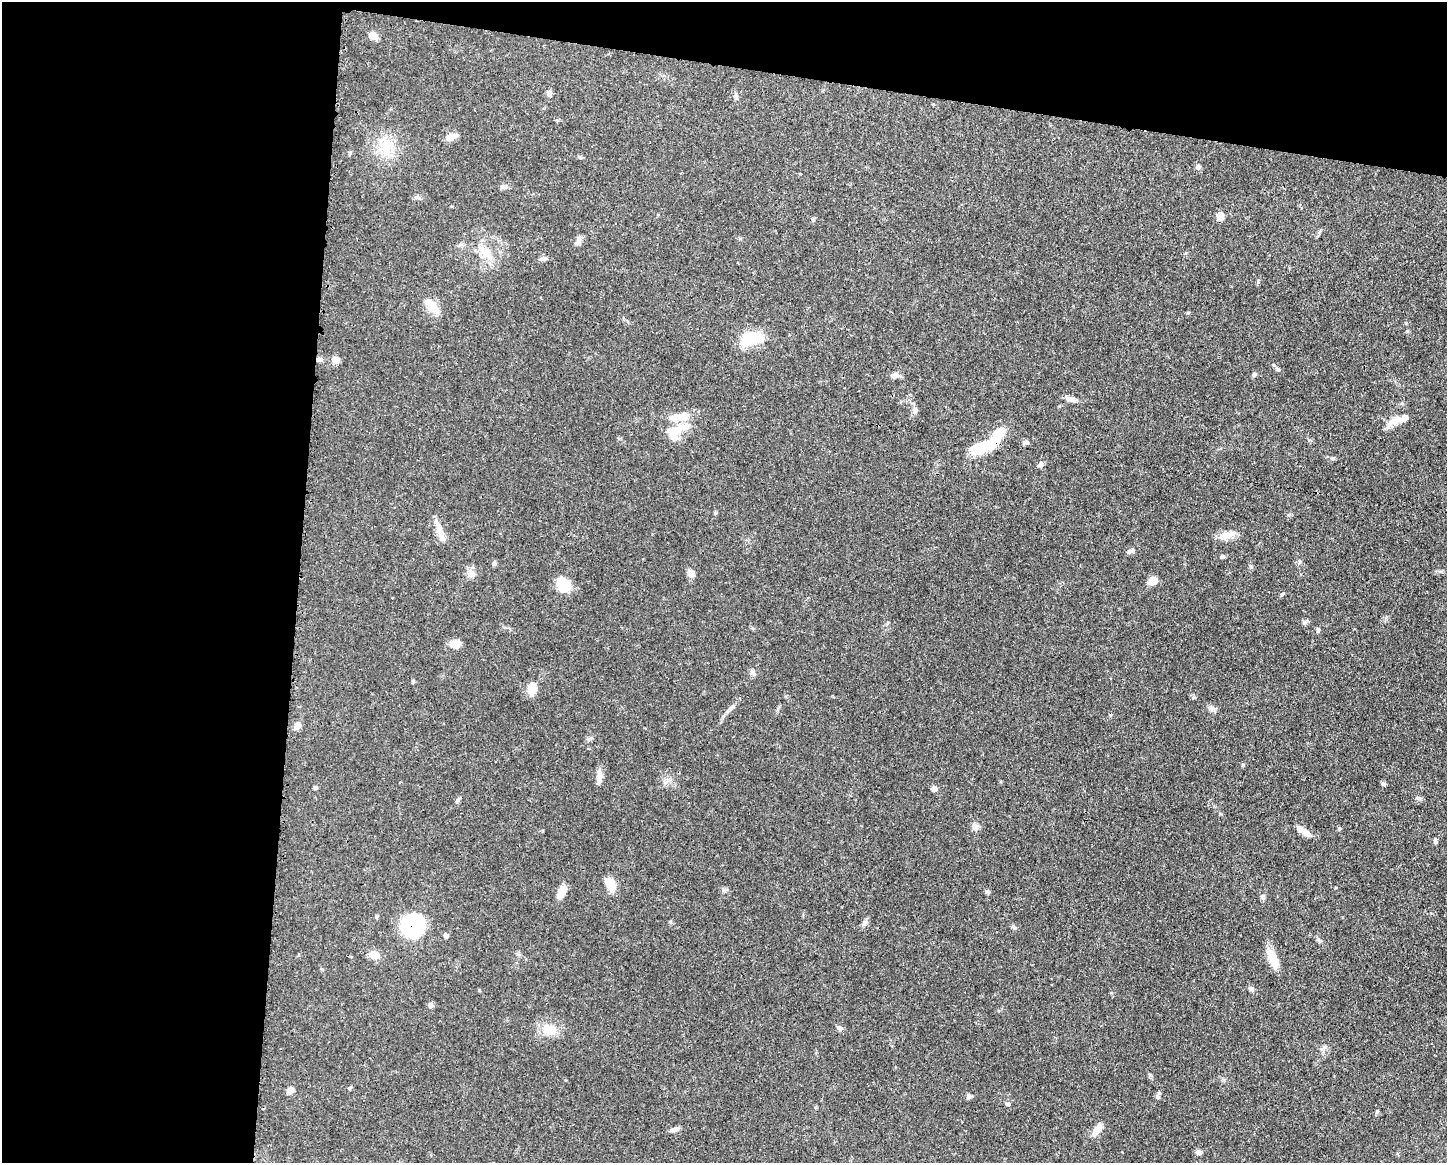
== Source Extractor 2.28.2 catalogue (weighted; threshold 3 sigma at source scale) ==
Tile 1 of 3 x 4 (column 1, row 1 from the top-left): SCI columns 116-1560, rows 3484-4644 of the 4680 x 4647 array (HDU 1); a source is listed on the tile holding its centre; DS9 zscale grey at full resolution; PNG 1449 x 1165 px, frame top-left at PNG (2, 2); no overlay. Shown black and unused: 26% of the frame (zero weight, under 3 of 4 exposures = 1% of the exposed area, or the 3 px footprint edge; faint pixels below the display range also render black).
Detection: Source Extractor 2.28.2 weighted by HDU 2 'WHT'; one run over the whole footprint, this tile lists its part. Background 0.0545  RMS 0.0032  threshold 0.0145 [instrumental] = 3 sigma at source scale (4.5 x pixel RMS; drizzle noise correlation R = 1.50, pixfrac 1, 0.05/0.05 arcsec/px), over >= 5 px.
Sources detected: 75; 1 inside a brighter object's white glare — not listed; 3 inside a brighter listed object's ellipse — not listed separately; the other 71 listed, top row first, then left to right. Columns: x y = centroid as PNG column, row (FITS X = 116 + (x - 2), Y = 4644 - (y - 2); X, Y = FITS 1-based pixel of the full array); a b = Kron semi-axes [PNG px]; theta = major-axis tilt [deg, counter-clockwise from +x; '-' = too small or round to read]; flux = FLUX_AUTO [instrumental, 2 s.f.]
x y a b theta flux
373 35 9 7 -32 2.6
549 93 7 7 - 0.98
450 137 15 7 21 2.3
386 146 28 13 -85 7.1
418 197 9 3 -21 0.53
1220 216 8 6 87 2.8
578 242 10 5 63 1.1
486 253 16 13 -53 4.7
542 258 7 4 0 0.67
431 306 23 10 -46 4.3
751 339 26 14 13 11
319 359 7 5 -21 0.85
336 360 8 8 - 2
1254 374 5 5 - 0.51
895 375 9 7 11 1.6
1071 399 12 7 -23 1.4
915 410 7 7 - 0.94
1397 419 29 10 28 3.6
676 431 36 13 28 6.5
998 433 22 13 58 6
1026 442 7 5 0 0.82
981 448 23 13 13 10
1041 464 7 6 - 0.79
440 531 17 10 -75 3.2
1226 535 22 8 27 3.1
1131 551 11 5 12 0.92
1222 556 6 4 -13 0.53
494 563 6 4 -71 0.48
691 573 10 8 -61 1.6
471 574 11 10 - 1.9
1153 581 9 8 - 2.8
563 584 17 14 -64 6.8
1318 630 6 5 - 0.52
455 644 13 9 2 2.6
752 672 7 6 - 0.79
532 688 13 8 86 4.8
731 708 11 5 37 1
1212 709 9 6 -17 0.97
297 725 9 7 62 1.8
599 774 12 8 -77 1.9
1383 784 7 4 -27 0.55
315 787 6 4 -41 0.46
934 788 7 6 - 1.2
457 800 10 4 55 0.65
975 827 10 9 - 1.3
1339 828 5 4 - 0.43
1307 833 11 8 -32 2.1
1435 840 7 5 -86 0.55
610 884 14 8 -64 5.9
562 891 17 9 65 2.6
987 892 7 4 -8 0.53
1263 897 8 6 -65 0.77
865 922 11 5 46 0.9
412 926 18 18 - 29
1013 926 8 3 -19 0.53
446 935 7 5 -63 0.6
1318 940 6 4 44 0.52
374 955 13 10 -3 2.6
1272 959 24 10 -66 5
1251 989 7 6 - 0.73
430 1005 8 6 -87 0.91
840 1028 8 6 -18 0.83
550 1029 19 15 -10 5.1
349 1088 5 4 - 0.41
290 1090 8 6 63 1.8
1158 1095 13 5 76 0.89
969 1096 8 5 -80 0.66
1008 1104 6 5 - 0.49
674 1129 13 5 14 1.1
1097 1130 17 8 54 3
1198 1152 7 7 - 0.94
Overlapping masked pixels (flux is a lower limit): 3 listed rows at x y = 319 359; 998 433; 412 926
Unlisted compact peaks at least as high as the median listed source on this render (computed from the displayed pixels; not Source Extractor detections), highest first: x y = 1282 594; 1251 567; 1304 622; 1333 459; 1377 1111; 1150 1075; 479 990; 1243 765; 1278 369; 724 890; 1110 715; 1188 313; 1419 798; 1197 167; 1258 282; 1406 323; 735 96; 715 513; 413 681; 670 922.